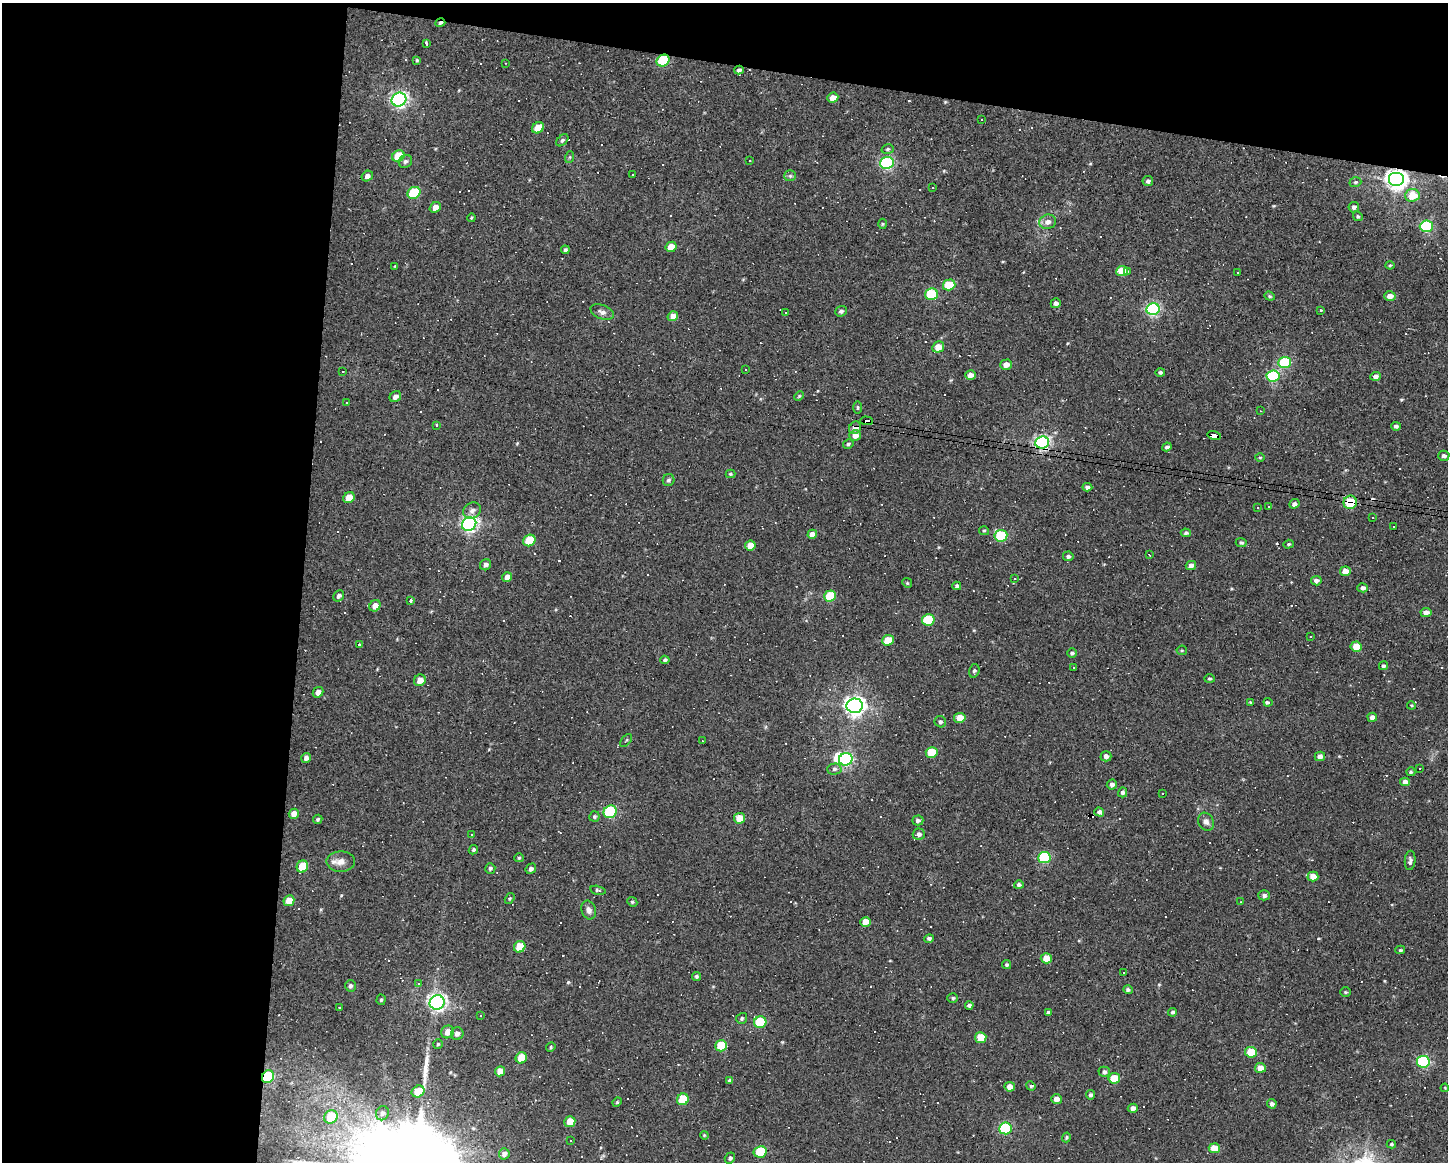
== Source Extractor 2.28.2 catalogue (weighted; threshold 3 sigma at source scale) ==
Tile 1 of 3 x 4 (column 1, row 1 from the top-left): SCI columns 107-1552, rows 3481-4640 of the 4664 x 4640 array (HDU 1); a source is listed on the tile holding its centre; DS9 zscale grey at full resolution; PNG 1450 x 1164 px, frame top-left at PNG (2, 3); each listed source drawn as its Kron ellipse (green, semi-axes under 4 px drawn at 4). Shown black and unused: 27% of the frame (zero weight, under 3 of 4 exposures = <1% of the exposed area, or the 3 px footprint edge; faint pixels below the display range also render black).
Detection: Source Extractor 2.28.2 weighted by HDU 2 'WHT'; one run over the whole footprint, this tile lists its part. Background 0.037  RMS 0.0064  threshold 0.0288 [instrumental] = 3 sigma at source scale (4.5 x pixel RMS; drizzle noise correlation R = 1.50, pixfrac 1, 0.05/0.05 arcsec/px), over >= 5 px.
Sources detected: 312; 1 inside a brighter object's white glare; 77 cosmic-ray / hot-pixel residue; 1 long thin detection or spike segment (spike, bleed or trail) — neither listed nor drawn; the other 233 listed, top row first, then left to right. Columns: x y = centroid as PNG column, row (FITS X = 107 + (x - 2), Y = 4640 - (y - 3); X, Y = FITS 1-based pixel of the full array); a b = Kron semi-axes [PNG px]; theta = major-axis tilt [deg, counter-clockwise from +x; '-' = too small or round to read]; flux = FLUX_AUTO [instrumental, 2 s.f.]
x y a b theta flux
440 23 5 3 - 1.1
426 43 4 3 - 1.8
417 60 4 3 - 0.67
663 61 7 5 30 53
505 63 2 2 - 0.34
739 70 5 4 - 1.3
833 98 6 4 24 5.3
399 100 7 6 - 200
981 120 2 2 - 0.55
538 128 6 5 - 15
562 140 7 4 45 1.2
888 149 6 4 16 1
398 156 6 5 - 20
570 157 6 4 71 0.69
405 161 7 6 - 1.6
750 161 3 2 - 0.78
887 163 7 6 - 110
633 175 3 3 - 1
367 176 6 5 - 2.4
790 176 6 5 - 1
1396 179 8 7 - 420
1148 181 5 5 - 1.6
1355 182 6 4 19 0.92
933 188 3 3 - 1.6
414 193 7 5 35 41
1412 195 7 6 - 13
435 207 6 5 - 4.7
1354 207 5 5 - 1.9
1358 216 5 4 - 0.91
471 218 4 3 - 0.58
1048 222 8 7 - 3.9
882 224 5 3 - 0.61
1426 226 6 5 - 76
671 247 6 5 - 9.5
565 250 4 3 - 1.2
1390 265 4 4 - 0.63
395 266 4 2 - 0.47
1122 271 6 5 - 15
1128 271 3 2 - 2.2
1237 272 2 2 - 0.39
949 285 6 5 - 22
931 294 6 6 - 40
1270 296 5 4 - 0.85
1390 296 6 4 3 3.4
1056 303 5 4 - 2.5
1153 309 6 6 - 120
841 311 6 5 - 1.5
1320 311 3 3 - 3.3
602 312 12 7 -21 2.8
786 313 3 3 - 0.99
673 316 5 5 - 5.1
938 347 6 5 - 8.5
1285 362 6 5 - 45
1006 365 6 5 - 4.4
745 370 3 2 - 0.8
343 372 2 2 - 0.64
1160 372 5 4 - 1.3
970 375 5 4 - 3.7
1273 376 6 5 - 64
1375 376 5 4 - 2.2
799 396 5 3 - 0.66
395 397 6 5 - 2.6
347 402 3 3 - 5.2
858 407 6 3 -90 0.77
1261 411 2 2 - 0.46
867 421 6 4 -1 200
437 425 3 3 - 2.1
1396 426 5 4 - 1.6
855 428 7 5 48 4
855 435 6 5 - 4.4
1214 435 7 4 -13 100
1042 442 7 6 - 150
848 444 5 4 - 1
1167 447 5 4 - 1.4
1444 456 5 5 - 2.2
1260 458 5 3 - 0.62
730 474 5 4 - 0.76
668 480 6 5 - 1.4
1087 487 5 4 - 2
349 498 6 5 - 9
1350 502 7 6 - 20
1294 504 5 4 - 2.1
1269 506 4 2 - 0.55
1258 508 3 3 - 5.9
472 511 9 7 34 2.7
1372 518 3 2 - 0.59
469 524 7 6 - 180
1393 527 3 3 - 8.2
984 531 5 4 - 0.84
1186 533 5 4 - 1.2
812 534 5 4 - 3.7
1001 536 6 5 - 42
529 541 6 5 - 24
1241 542 5 4 - 1.1
1288 544 5 4 - 0.8
750 546 5 5 - 7.8
1149 555 3 2 - 0.45
1068 556 5 5 - 1.4
485 565 6 5 - 2.2
1191 566 5 4 - 3.4
1345 571 5 4 - 6.6
507 577 5 5 - 3.5
1015 578 3 3 - 0.58
1316 581 5 4 - 2.3
907 583 5 4 - 0.75
957 586 4 4 - 1.6
1363 588 5 4 - 2.2
339 596 6 5 - 1.7
830 596 6 5 - 25
411 600 3 3 - 19
375 606 6 5 - 4.5
1426 612 5 5 - 3.7
928 620 6 5 - 34
1310 637 2 2 - 0.54
888 640 6 5 - 13
359 644 3 3 - 3.6
1356 647 5 5 - 11
1182 650 5 5 - 0.79
1072 653 5 5 - 1.2
665 660 4 4 - 1.1
1383 666 4 4 - 1.1
1074 668 2 2 - 0.54
974 671 7 5 76 1.2
1209 679 5 4 - 0.87
420 680 6 5 - 5.4
318 692 6 5 - 3.3
1250 702 4 3 - 0.56
1268 702 4 3 - 1.6
1411 705 4 3 - 0.56
855 706 8 7 - 340
1372 717 5 4 - 2.6
960 718 5 5 - 8.1
940 722 6 5 - 1.4
626 740 8 2 50 0.56
702 741 3 2 - 0.4
932 752 6 5 - 20
1106 756 5 5 - 2.7
1320 756 5 5 - 2.8
306 758 5 5 - 1.9
846 759 7 6 - 99
834 769 7 5 2 1.4
1419 769 3 3 - 0.87
1411 772 5 4 - 0.95
1405 782 5 4 - 3.3
1112 785 5 4 - 2.2
1123 792 5 4 - 1.4
1162 794 3 2 - 1
610 812 7 6 - 65
1099 812 5 4 - 1.8
294 814 5 5 - 4.5
594 817 5 5 - 1.1
740 818 5 5 - 10
318 819 5 4 - 0.96
918 820 5 5 - 1.6
1206 822 9 7 -61 2.7
471 834 3 2 - 1.1
919 834 6 5 - 2.2
473 850 5 4 - 1.1
519 858 5 4 - 0.74
1044 858 6 5 - 57
1410 860 10 5 85 1.9
341 862 14 10 -1 5.1
302 866 6 5 - 17
490 868 5 5 - 1.3
531 869 5 4 - 2
1313 876 5 5 - 7.6
1019 885 5 4 - 1.4
598 890 8 4 -13 1.2
1264 895 5 5 - 1.9
510 899 6 4 56 0.85
289 901 6 5 - 8.8
632 902 5 4 - 0.83
1241 902 2 2 - 0.49
589 910 10 7 -70 2.7
866 922 5 4 - 7.9
929 939 5 4 - 1.5
520 947 6 5 - 17
1400 950 5 3 - 0.88
1046 958 5 5 - 9.1
1007 965 5 4 - 1.1
1123 972 3 3 - 1.1
696 976 4 4 - 0.99
418 983 4 3 - 0.76
350 986 6 5 - 1.5
1128 990 5 4 - 1.2
1345 992 5 5 - 0.84
953 998 5 4 - 1.1
381 1000 5 4 - 0.92
437 1002 7 7 - 230
969 1005 4 3 - 1.5
339 1007 2 2 - 0.37
1048 1012 4 4 - 0.93
1173 1012 4 4 - 1.2
480 1015 3 3 - 1.1
742 1018 6 5 - 1
760 1022 6 6 - 33
448 1032 6 6 - 4.9
457 1034 6 6 - 2.6
981 1038 6 5 - 18
438 1044 5 4 - 0.77
721 1046 6 5 - 25
551 1047 5 4 - 0.79
1251 1052 6 5 - 21
521 1058 6 5 - 15
1423 1062 6 6 - 79
1260 1068 5 5 - 7.1
500 1071 5 5 - 5.7
1104 1072 5 5 - 1.8
268 1077 6 6 - 45
1114 1078 6 5 - 18
730 1080 4 3 - 1.3
1031 1086 5 4 - 1
1010 1087 5 5 - 4.5
1445 1088 4 3 - 0.5
418 1091 6 5 - 14
1090 1095 4 4 - 1.4
683 1099 6 5 - 24
1056 1099 5 5 - 4.3
617 1102 5 4 - 0.82
1272 1104 5 4 - 1.8
1133 1108 5 4 - 2.4
382 1113 7 6 - 1.8
331 1117 7 6 - 17
570 1122 5 5 - 10
1005 1128 6 6 - 68
704 1135 4 3 - 0.55
1066 1137 5 4 - 0.88
571 1141 2 2 - 0.55
1391 1144 5 4 - 0.85
1214 1148 5 5 - 12
760 1152 6 6 - 35
504 1154 6 5 - 2.5
730 1158 6 5 - 1.5
Overlapping masked pixels (flux is a lower limit): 10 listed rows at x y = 440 23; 663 61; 739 70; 1396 179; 867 421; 855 428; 1214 435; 1042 442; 1350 502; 268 1077